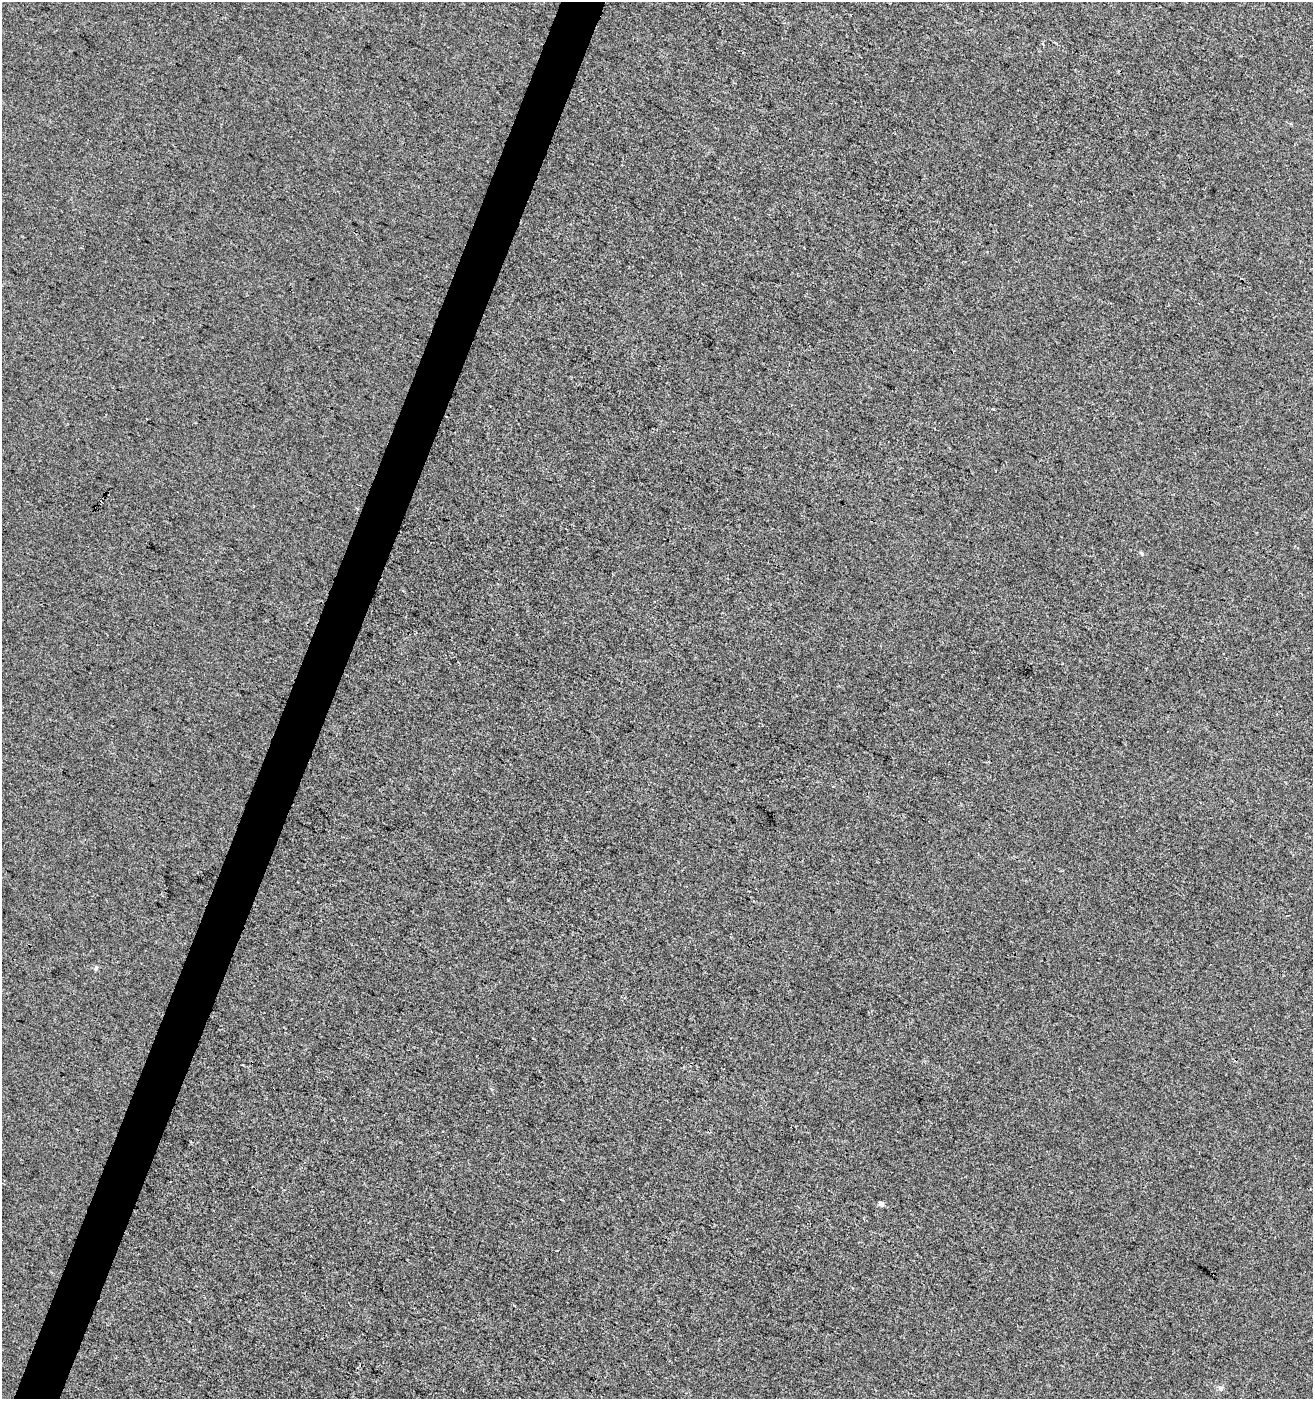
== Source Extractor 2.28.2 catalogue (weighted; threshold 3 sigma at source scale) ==
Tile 7 of 4 x 4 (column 3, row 2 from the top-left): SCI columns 2828-4138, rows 2802-4198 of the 5721 x 5596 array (HDU 1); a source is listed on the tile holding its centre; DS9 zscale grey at full resolution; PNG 1315 x 1401 px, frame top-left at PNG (2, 2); no overlay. Shown black and unused: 3% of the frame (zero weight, under 3 of 4 exposures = <1% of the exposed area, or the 3 px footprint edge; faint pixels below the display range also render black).
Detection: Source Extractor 2.28.2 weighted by HDU 2 'WHT'; one run over the whole footprint, this tile lists its part. Background -5.16e-04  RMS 0.0034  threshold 0.0155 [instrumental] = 3 sigma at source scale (4.5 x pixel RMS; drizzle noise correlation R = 1.50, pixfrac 1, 0.0396/0.0396 arcsec/px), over >= 5 px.
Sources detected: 5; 1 cosmic-ray / hot-pixel residue — not listed; the other 4 listed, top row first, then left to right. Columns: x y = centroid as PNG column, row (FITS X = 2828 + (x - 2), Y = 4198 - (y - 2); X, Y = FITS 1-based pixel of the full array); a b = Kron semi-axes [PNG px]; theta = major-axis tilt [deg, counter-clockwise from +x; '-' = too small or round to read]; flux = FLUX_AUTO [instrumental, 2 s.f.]
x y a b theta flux
1142 553 5 4 - 0.44
96 968 7 4 66 0.54
881 1204 4 4 - 1.8
1220 1388 7 6 - 0.98